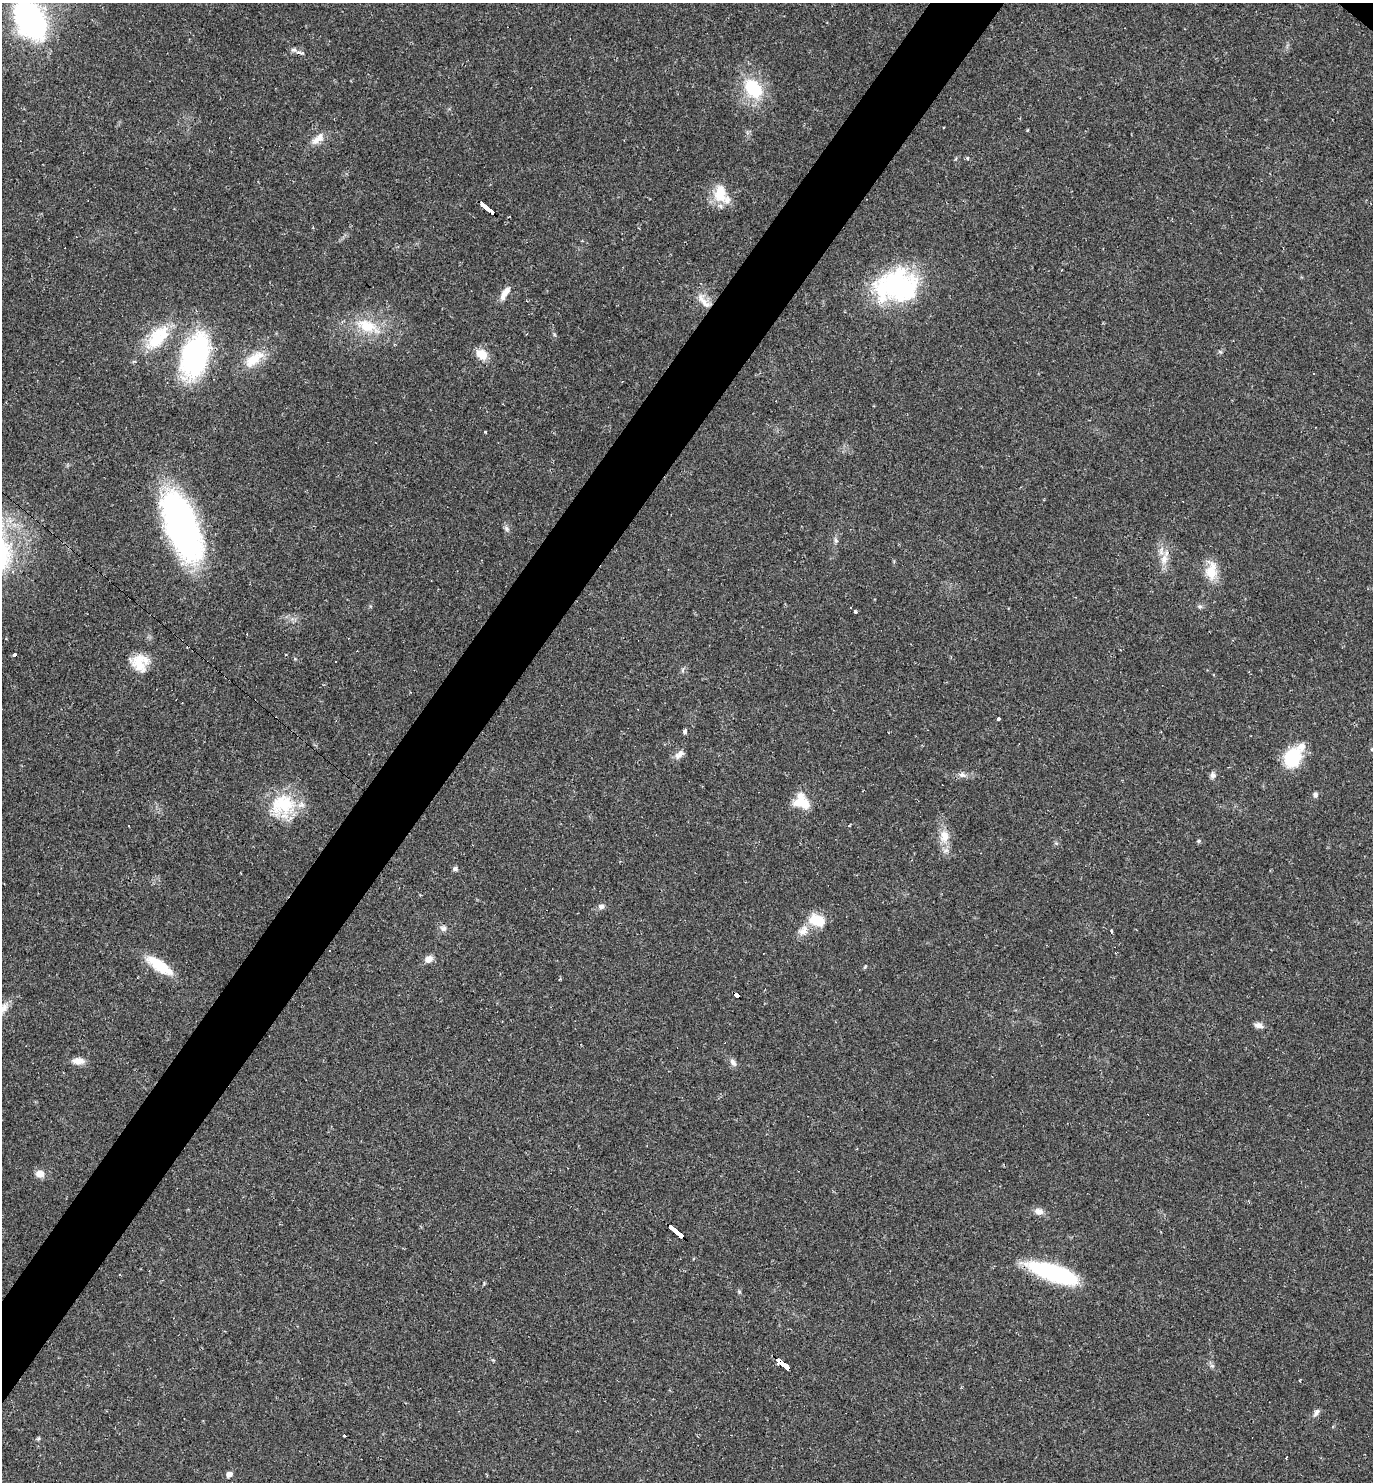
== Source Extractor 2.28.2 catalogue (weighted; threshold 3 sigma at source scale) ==
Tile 7 of 4 x 4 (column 3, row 2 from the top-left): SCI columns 3034-4404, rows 2961-4440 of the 5925 x 5920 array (HDU 1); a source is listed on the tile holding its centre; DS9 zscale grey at full resolution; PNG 1375 x 1484 px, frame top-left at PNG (2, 3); no overlay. Shown black and unused: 5% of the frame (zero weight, under 2 of 3 exposures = <1% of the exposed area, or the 3 px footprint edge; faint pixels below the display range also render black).
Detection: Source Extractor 2.28.2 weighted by HDU 2 'WHT'; one run over the whole footprint, this tile lists its part. Background 0.0292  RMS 0.0039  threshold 0.0176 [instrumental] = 3 sigma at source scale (4.5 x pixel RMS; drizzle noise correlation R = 1.50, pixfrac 1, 0.05/0.05 arcsec/px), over >= 5 px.
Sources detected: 74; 9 cosmic-ray / hot-pixel residue — not listed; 1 inside a brighter listed object's ellipse — not listed separately; the other 64 listed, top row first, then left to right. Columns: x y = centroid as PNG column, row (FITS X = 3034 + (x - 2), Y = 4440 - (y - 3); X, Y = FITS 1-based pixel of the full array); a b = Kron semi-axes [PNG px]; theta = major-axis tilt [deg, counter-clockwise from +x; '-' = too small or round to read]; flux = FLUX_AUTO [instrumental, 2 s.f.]
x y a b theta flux
30 20 35 23 -60 90
294 50 8 6 -3 1.2
753 89 25 18 -49 19
318 139 19 9 37 3.9
83 153 3 2 - 0.22
967 158 5 4 - 0.64
720 193 24 16 90 9.6
487 208 16 3 -39 82
897 286 50 36 6 54
505 293 17 6 58 3.6
704 301 26 8 -52 4.3
367 326 31 17 -20 13
157 338 37 18 47 18
482 354 14 11 -43 5.4
194 356 30 17 74 95
254 359 33 14 36 9.1
182 527 69 28 -69 130
506 528 8 6 -60 1.1
836 540 8 5 -70 0.85
1164 559 12 10 78 3.7
1211 571 22 13 80 7.7
855 611 4 3 - 2.3
14 655 4 3 - 9.7
140 662 21 19 -44 8.8
682 670 7 4 89 0.64
998 719 3 3 - 0.85
685 731 4 3 - 1.9
1372 749 5 4 - 0.57
679 754 15 8 41 2.3
1292 758 20 15 69 20
962 775 9 7 -10 1.5
1213 775 8 7 - 1.3
1315 794 7 6 - 0.96
802 802 20 15 -42 9.1
283 805 32 31 - 20
849 825 3 2 - 0.51
129 826 2 2 - 0.3
944 836 17 11 -86 5.5
1199 841 6 4 21 0.57
455 869 5 5 - 1.2
601 906 8 6 4 1.3
817 920 20 14 -17 8.4
443 928 9 7 -20 1.5
803 931 15 12 54 3.8
1111 931 3 3 - 0.41
429 959 9 7 33 2.6
159 965 37 12 -35 11
865 967 6 3 71 0.42
560 979 4 3 - 0.38
736 995 6 3 -42 23
1258 1025 11 6 -15 1.9
78 1061 15 8 -2 3.3
733 1062 10 7 -51 1.7
40 1174 11 9 2 2.9
1039 1211 12 8 -14 2.3
676 1231 17 3 -39 130
1053 1273 53 16 -19 39
739 1292 6 4 -46 0.5
783 1364 16 4 -39 150
1316 1412 11 6 60 1.4
345 1435 3 3 - 1.5
38 1438 6 4 69 0.55
1287 1457 3 3 - 0.95
229 1474 5 5 - 2.4
Overlapping masked pixels (flux is a lower limit): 5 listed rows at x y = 487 208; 14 655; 736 995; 676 1231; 783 1364
Isophote crosses this tile's border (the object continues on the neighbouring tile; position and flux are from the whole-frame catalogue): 2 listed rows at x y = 30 20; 1372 749